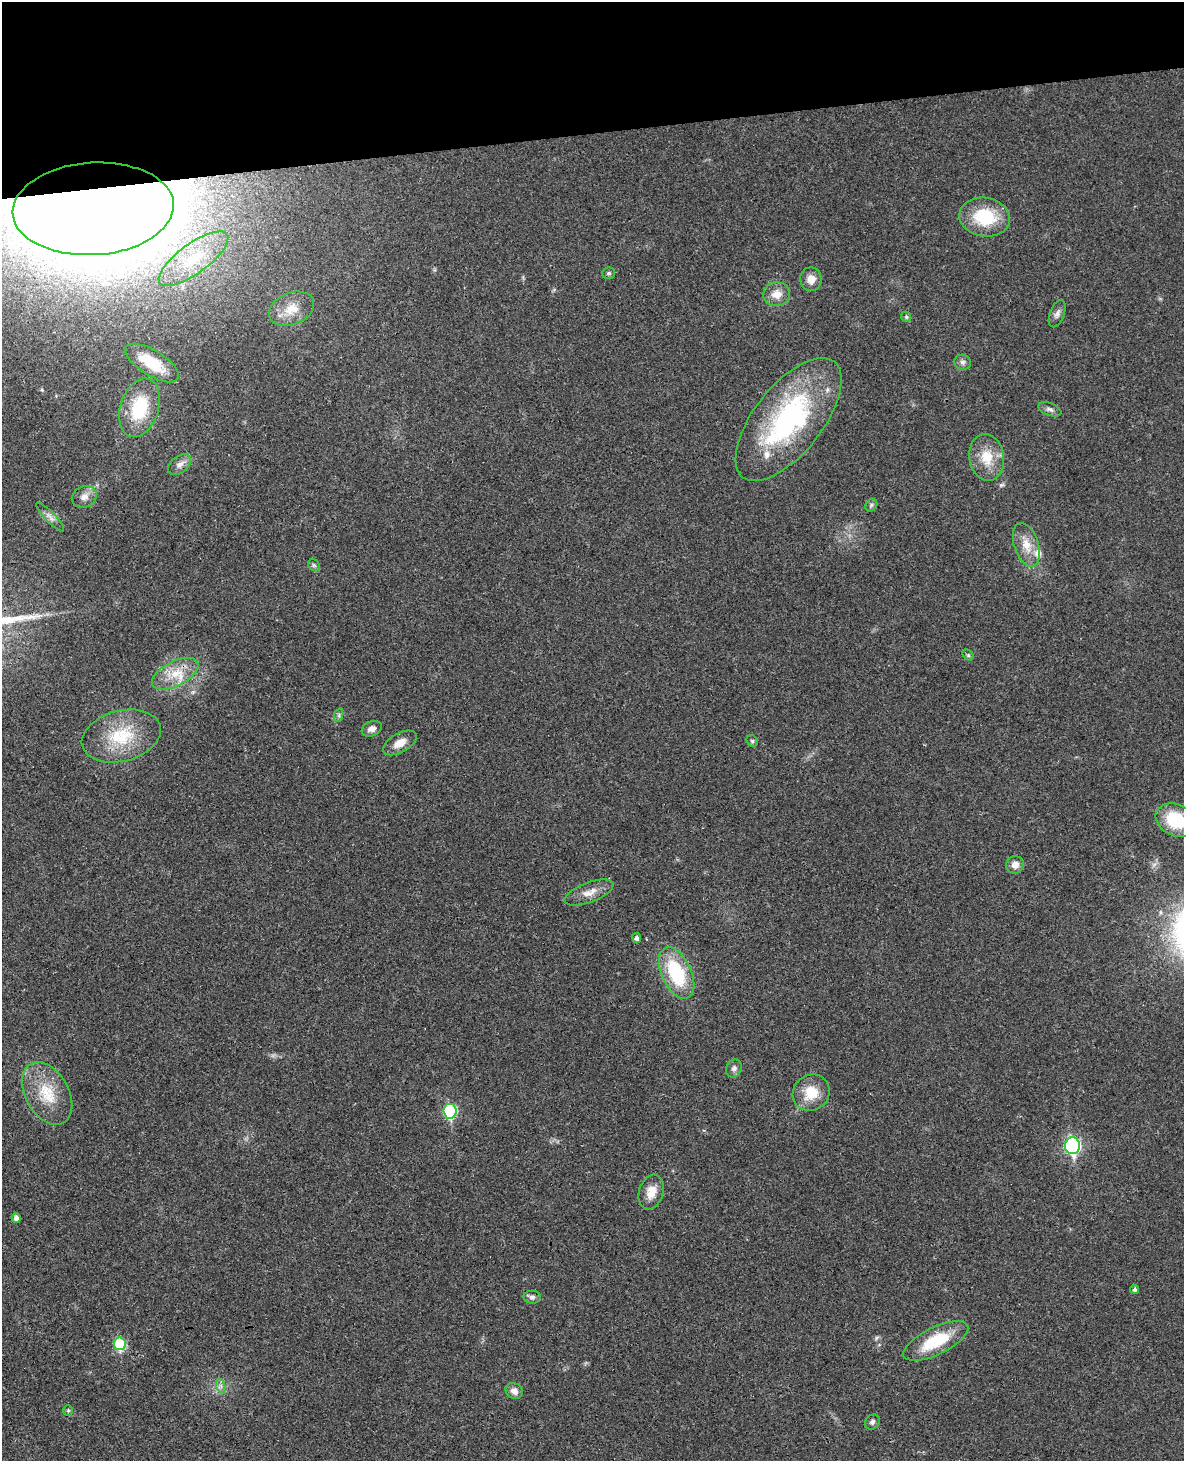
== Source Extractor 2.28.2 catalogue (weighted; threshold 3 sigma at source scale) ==
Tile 3 of 4 x 3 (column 3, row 1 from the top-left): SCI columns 2424-3605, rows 3172-4630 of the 4843 x 4777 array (HDU 1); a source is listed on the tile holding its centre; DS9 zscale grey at full resolution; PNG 1186 x 1463 px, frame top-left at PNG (2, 2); each listed source drawn as its Kron ellipse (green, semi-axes under 4 px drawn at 4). Shown black and unused: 9% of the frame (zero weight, under 3 of 4 exposures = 6% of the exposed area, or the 3 px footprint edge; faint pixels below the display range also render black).
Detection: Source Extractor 2.28.2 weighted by HDU 2 'WHT'; one run over the whole footprint, this tile lists its part. Background 0.0328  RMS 0.0041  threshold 0.0186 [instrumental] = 3 sigma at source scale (4.5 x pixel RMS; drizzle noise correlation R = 1.50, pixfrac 1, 0.05/0.05 arcsec/px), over >= 5 px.
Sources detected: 50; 2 inside a brighter listed object's ellipse — not listed separately; the other 48 listed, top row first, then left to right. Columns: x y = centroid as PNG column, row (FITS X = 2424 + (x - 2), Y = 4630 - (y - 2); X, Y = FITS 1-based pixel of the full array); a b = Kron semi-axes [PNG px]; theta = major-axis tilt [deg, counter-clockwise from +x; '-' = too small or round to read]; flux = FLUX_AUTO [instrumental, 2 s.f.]
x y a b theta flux
93 209 81 46 4 2400
985 217 25 19 -9 21
193 259 41 15 36 19
609 273 6 5 - 0.89
811 279 12 10 -89 4.1
777 294 13 12 - 4.7
292 309 23 16 23 8.3
1057 314 14 7 69 2.1
906 317 5 4 - 0.64
963 362 8 7 - 1.4
152 363 30 12 -32 14
139 408 30 19 73 20
1050 409 12 6 -20 1.6
788 419 74 34 52 75
987 457 23 17 -81 10
180 465 13 8 39 2.5
84 497 13 10 24 3.1
871 505 7 5 47 0.86
50 517 19 5 -45 2
1026 545 22 12 -71 6.8
314 565 6 5 - 0.81
968 655 6 4 -45 0.7
175 674 25 12 27 9.3
339 715 7 4 72 0.78
372 729 10 7 23 2
121 736 40 25 14 22
752 741 6 5 - 0.72
400 743 18 9 29 4.5
1176 820 21 15 -26 21
1015 865 9 8 - 2.9
589 893 26 10 21 4.9
637 938 5 4 - 1.3
677 973 27 15 -65 28
734 1068 9 7 65 1.6
47 1093 34 21 -60 16
811 1093 19 17 41 10
450 1111 7 6 - 39
1073 1146 8 7 - 82
651 1192 18 12 72 5.6
16 1218 5 4 - 1.6
1135 1289 4 4 - 0.95
532 1297 8 6 -3 1.4
936 1341 35 13 26 19
120 1344 6 6 - 24
221 1386 7 4 -71 1.1
514 1391 9 7 -34 2.8
68 1410 5 5 - 0.59
872 1422 8 6 45 1.3
Overlapping masked pixels (flux is a lower limit): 1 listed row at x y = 93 209
Isophote crosses this tile's border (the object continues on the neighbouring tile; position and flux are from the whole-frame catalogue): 1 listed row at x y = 1176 820